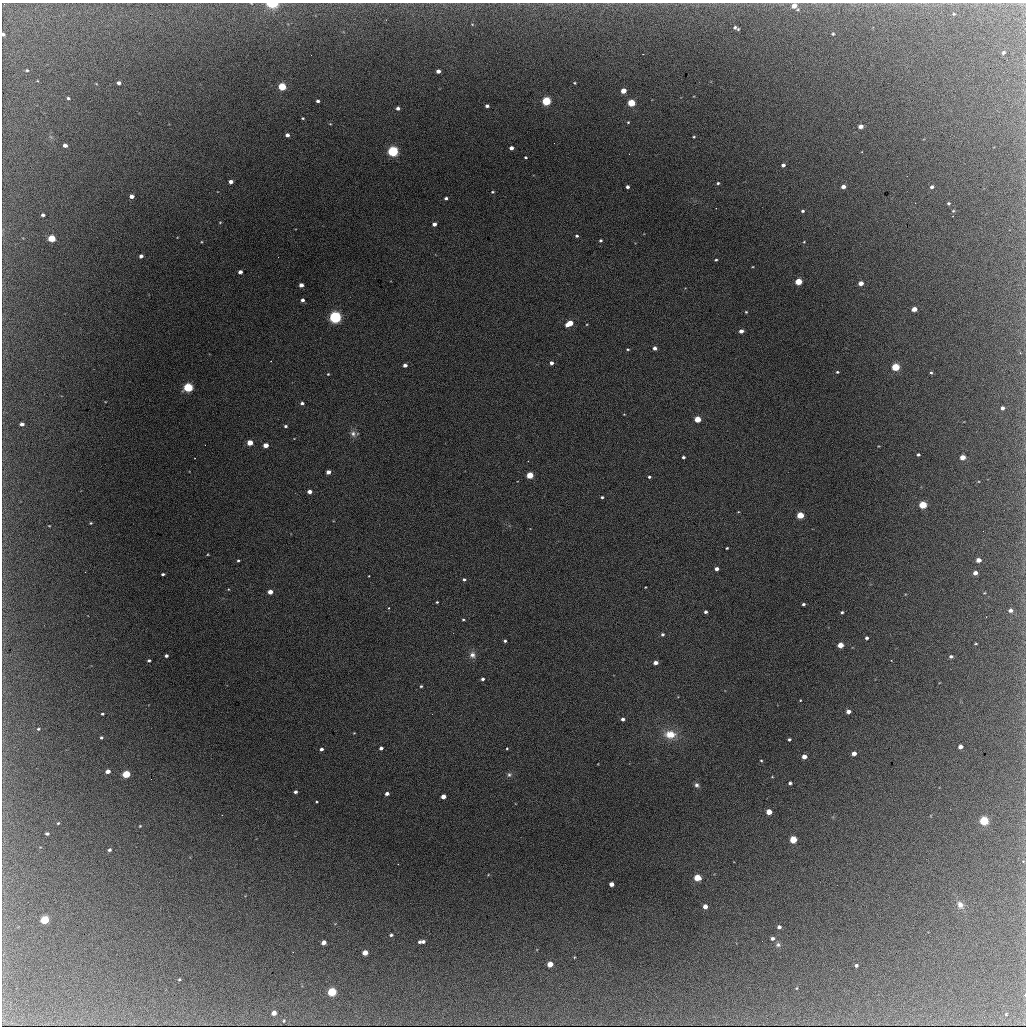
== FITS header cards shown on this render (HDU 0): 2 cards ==
NAXIS1  =                 1024 / length of data axis 1
NAXIS2  =                 1024 / length of data axis 2

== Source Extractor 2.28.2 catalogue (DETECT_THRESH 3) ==
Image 1024 x 1024 px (HDU 0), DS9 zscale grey, 1 PNG px = 1 image px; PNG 1028 x 1028 px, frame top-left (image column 1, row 1024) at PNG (2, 3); no overlay
Background 2200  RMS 34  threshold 102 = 3 sigma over >= 5 px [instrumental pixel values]
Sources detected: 182; all 182 listed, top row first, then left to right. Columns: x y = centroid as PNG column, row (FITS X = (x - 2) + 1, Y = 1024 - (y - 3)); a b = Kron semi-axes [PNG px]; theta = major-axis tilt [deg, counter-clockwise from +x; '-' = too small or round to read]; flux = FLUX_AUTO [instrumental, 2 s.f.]
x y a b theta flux
272 4 6 3 -1 210000
794 6 6 5 - 18000
954 14 4 4 - 2100
472 24 4 2 - 1500
736 28 7 3 -26 5500
3 34 3 3 - 4500
833 34 3 3 - 2700
1003 53 5 4 - 3400
643 54 3 2 - 3200
27 70 4 3 - 2400
438 71 4 4 - 11000
119 83 4 3 - 6300
574 83 3 2 - 2000
282 86 5 4 - 110000
623 91 4 4 - 26000
68 98 3 3 - 3300
318 101 3 3 - 5200
546 101 5 4 - 200000
631 103 4 4 - 95000
487 106 4 3 - 6500
398 108 4 4 - 8000
303 118 3 2 - 2100
628 122 4 3 - 2300
861 126 4 4 - 13000
287 135 4 4 - 8800
694 137 3 2 - 2200
554 143 2 2 - 3800
65 145 4 4 - 9500
511 148 4 4 - 10000
393 151 5 4 - 430000
525 157 3 2 - 2600
783 165 4 3 - 6600
231 182 4 3 - 10000
718 183 4 3 - 3200
627 187 3 3 - 6600
843 187 4 3 - 11000
932 187 4 4 - 6100
492 192 4 3 - 2600
132 196 4 4 - 14000
446 198 3 3 - 5200
948 203 4 3 - 2800
716 208 2 2 - 1100
803 211 4 3 - 3500
953 211 4 3 - 2200
43 215 4 3 - 4500
220 222 4 3 - 1800
434 224 4 4 - 9600
577 236 4 3 - 3700
52 238 5 4 - 83000
600 240 3 3 - 3300
804 242 4 4 - 1700
141 256 4 3 - 7100
278 257 2 2 - 900
716 260 3 3 - 2800
240 272 4 4 - 10000
798 282 4 4 - 70000
861 283 4 4 - 18000
301 285 4 4 - 14000
302 300 4 3 - 7500
914 309 4 4 - 20000
746 312 4 3 - 2100
335 317 5 5 - 580000
569 323 6 4 30 55000
741 331 4 3 - 13000
655 348 4 3 - 9100
628 349 4 3 - 2400
551 363 4 4 - 8300
405 365 4 3 - 9600
895 367 5 4 - 120000
837 372 3 3 - 2700
931 373 5 4 - 3300
328 374 3 3 - 2100
188 387 5 4 - 240000
302 403 4 3 - 5400
1002 408 4 3 - 6700
697 419 4 4 - 58000
22 424 4 3 - 8200
285 426 4 3 - 3900
353 434 9 8 - 9700
250 443 4 4 - 44000
266 445 4 4 - 26000
918 455 3 3 - 3500
683 457 3 3 - 4400
963 457 4 4 - 27000
328 472 4 4 - 14000
530 475 4 4 - 73000
649 477 3 3 - 3800
309 492 4 4 - 15000
602 497 3 3 - 3300
923 505 5 4 - 110000
800 515 4 4 - 76000
91 523 4 3 - 2300
49 526 3 2 - 1400
727 548 3 3 - 2400
208 554 3 2 - 1700
978 560 4 4 - 17000
238 561 3 3 - 2800
717 569 4 3 - 10000
975 573 4 4 - 12000
163 574 4 2 - 3900
464 579 4 4 - 4100
645 587 3 2 - 1600
228 589 3 2 - 1500
270 592 4 4 - 22000
984 593 4 2 - 1600
437 602 3 3 - 2300
803 604 3 3 - 3900
389 608 3 3 - 2300
1010 610 5 4 - 8800
706 612 3 3 - 5300
842 612 3 3 - 3400
463 620 4 3 - 2600
662 634 5 4 - 3800
867 638 3 3 - 4800
505 641 3 3 - 4200
976 644 3 2 - 1900
840 645 4 4 - 39000
472 655 9 8 - 12000
166 656 3 3 - 5600
951 656 4 4 - 5100
149 660 3 3 - 4000
891 660 3 2 - 1200
655 663 4 3 - 15000
483 679 3 3 - 5500
421 686 3 3 - 2800
800 700 4 3 - 1500
848 711 4 4 - 14000
102 714 3 3 - 3400
623 719 4 3 - 7600
38 729 4 3 - 2600
354 733 3 3 - 1500
670 734 15 10 -3 39000
101 737 3 3 - 3500
789 739 3 3 - 3400
960 747 4 4 - 14000
381 748 4 3 - 6800
507 748 3 3 - 1900
321 749 4 3 - 6700
854 753 4 4 - 14000
804 757 4 4 - 20000
761 761 4 3 - 2000
108 771 4 3 - 15000
126 774 5 4 - 100000
509 775 7 6 - 5200
772 777 4 2 - 1500
151 779 2 2 - 2100
790 783 3 3 - 4600
697 785 7 6 - 6800
295 792 4 3 - 6200
387 793 4 3 - 9200
443 796 4 4 - 21000
316 802 3 2 - 2000
769 812 4 4 - 34000
984 821 5 4 - 180000
58 823 4 3 - 2200
140 826 4 3 - 1800
47 834 4 3 - 4000
793 839 4 4 - 90000
109 850 4 4 - 4400
1023 861 4 3 - 2500
697 878 5 4 - 65000
611 884 4 4 - 19000
960 905 9 7 -67 13000
705 906 4 4 - 15000
45 920 5 4 - 140000
779 927 4 4 - 7400
391 935 4 3 - 4100
772 938 4 4 - 5600
324 942 4 4 - 17000
419 942 3 3 - 4700
423 942 4 3 - 6500
778 945 7 6 - 5100
365 953 4 4 - 28000
574 957 3 2 - 1600
550 964 4 4 - 35000
856 965 3 3 - 4700
179 979 4 3 - 2300
797 988 4 3 - 1600
332 992 5 4 - 170000
274 1013 4 4 - 16000
1006 1014 5 4 - 2100
284 1021 5 4 - 2600
At the frame edge (FLAGS 8, measured only in part): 3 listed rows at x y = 272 4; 794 6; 3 34